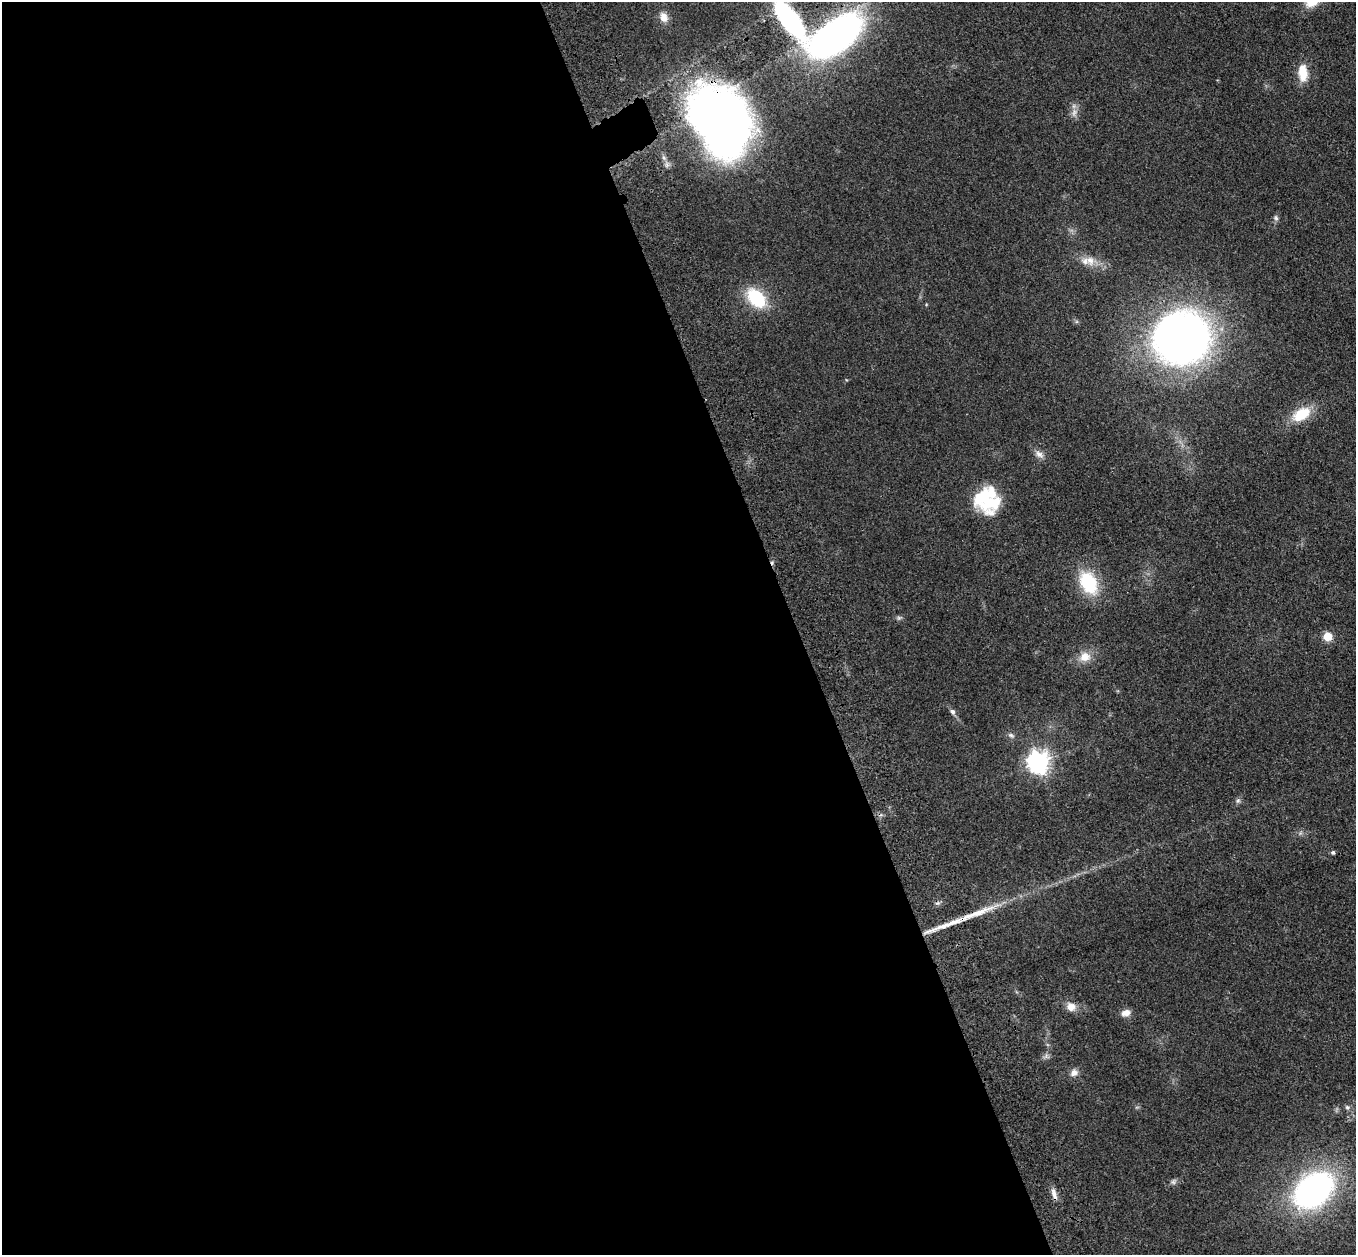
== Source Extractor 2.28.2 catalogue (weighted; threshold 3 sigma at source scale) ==
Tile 9 of 4 x 4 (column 1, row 3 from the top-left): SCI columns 112-1465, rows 1447-2699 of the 5635 x 5524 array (HDU 1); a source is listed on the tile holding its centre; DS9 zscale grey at full resolution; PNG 1358 x 1257 px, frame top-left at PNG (2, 2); no overlay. Shown black and unused: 59% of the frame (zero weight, under 3 of 4 exposures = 6% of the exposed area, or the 3 px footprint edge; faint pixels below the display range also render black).
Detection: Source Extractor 2.28.2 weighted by HDU 2 'WHT'; one run over the whole footprint, this tile lists its part. Background 0.113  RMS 0.007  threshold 0.0313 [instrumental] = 3 sigma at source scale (4.5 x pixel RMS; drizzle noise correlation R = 1.50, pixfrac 1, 0.05/0.05 arcsec/px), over >= 5 px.
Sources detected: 36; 2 inside a brighter object's white glare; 1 long thin detection or spike segment (spike, bleed or trail) — not listed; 3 inside a brighter listed object's ellipse — not listed separately; the other 30 listed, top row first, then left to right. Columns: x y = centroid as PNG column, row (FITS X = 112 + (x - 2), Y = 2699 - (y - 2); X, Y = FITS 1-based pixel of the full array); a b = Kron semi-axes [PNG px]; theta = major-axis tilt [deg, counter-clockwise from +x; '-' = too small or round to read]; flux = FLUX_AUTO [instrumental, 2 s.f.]
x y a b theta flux
663 17 14 10 -68 5.7
790 20 38 13 -53 150
836 36 42 20 36 360
1303 73 21 10 -86 13
1074 112 12 7 74 3.8
717 113 66 46 -25 410
1276 218 8 5 -75 1.7
1090 260 14 10 -68 6.6
756 298 24 15 -48 35
926 305 5 3 - 0.59
1182 338 43 39 15 520
1301 414 22 13 29 20
1039 454 13 8 -35 3.9
986 500 39 15 -87 21
1088 583 28 18 -62 34
899 618 7 5 44 1.4
1327 636 5 5 - 28
1085 657 15 13 7 8.5
952 712 7 6 - 2
1011 735 9 5 -31 1.8
1038 762 8 7 - 490
1238 801 7 5 68 1.6
1333 852 5 5 - 1.3
1071 1007 12 10 -29 6
1126 1013 11 8 16 4.7
1074 1073 11 9 30 3.8
1347 1107 7 6 - 1.7
1173 1182 7 6 - 1.7
1313 1190 31 22 38 230
1054 1194 18 6 -73 4.3
Overlapping masked pixels (flux is a lower limit): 4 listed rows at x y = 790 20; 836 36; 717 113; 1054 1194
Isophote crosses this tile's border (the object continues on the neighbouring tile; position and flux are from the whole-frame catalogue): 1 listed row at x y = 790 20